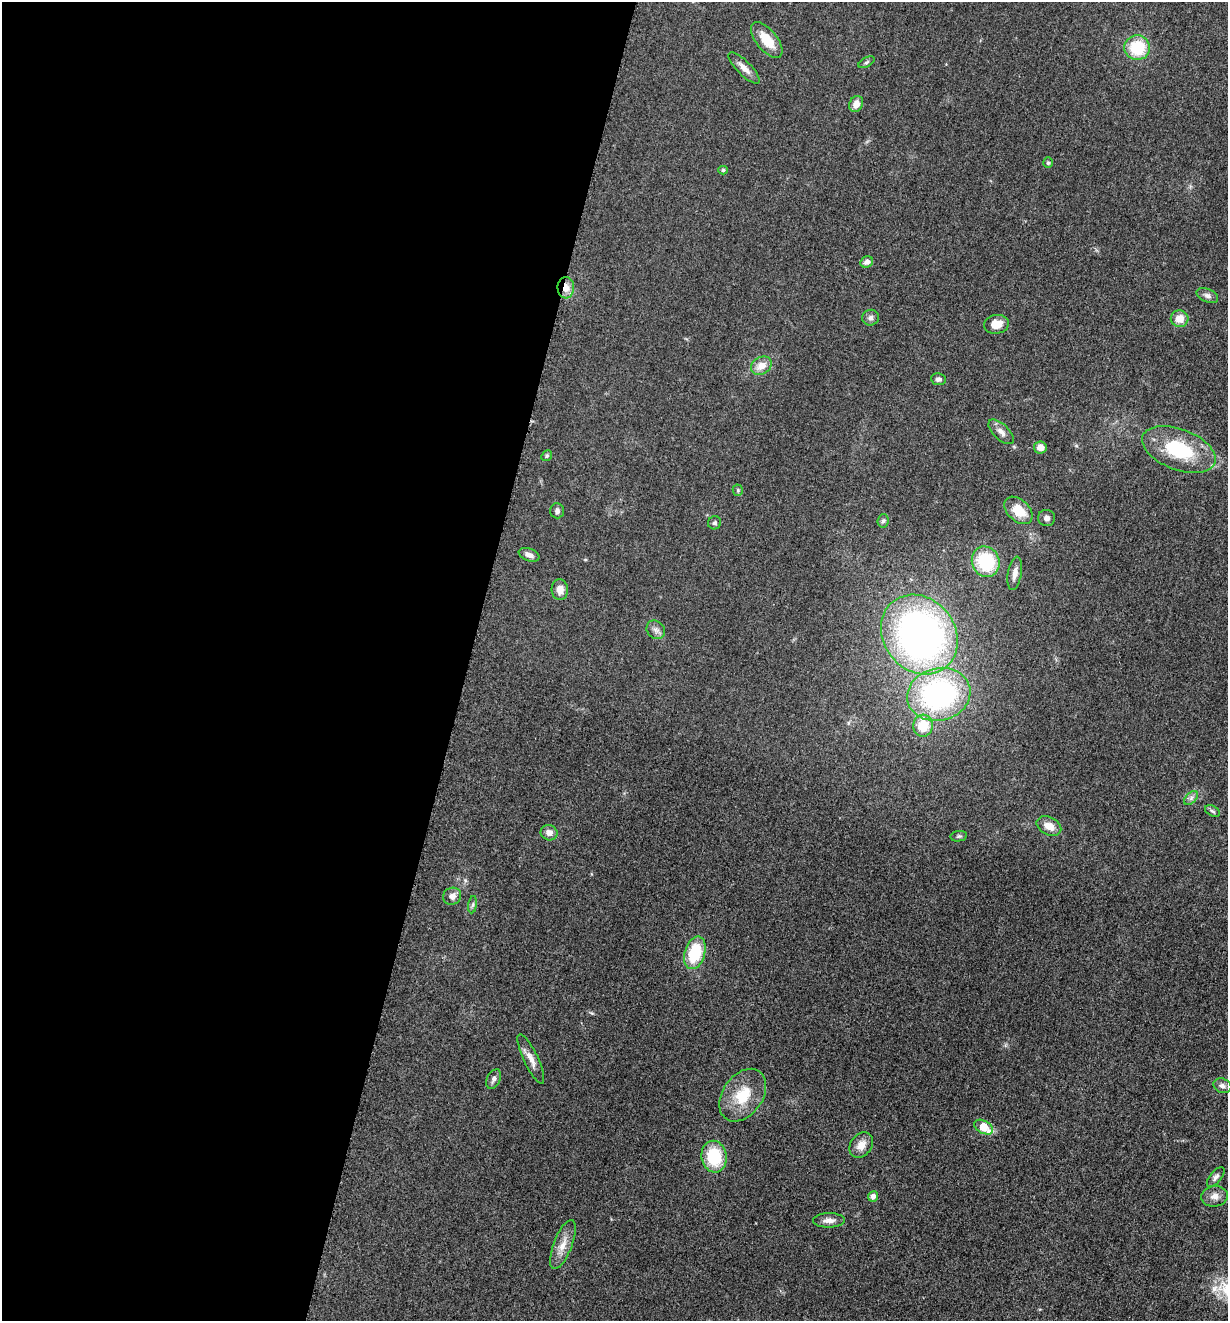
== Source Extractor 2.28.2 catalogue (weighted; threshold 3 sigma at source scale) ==
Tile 5 of 4 x 4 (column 1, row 2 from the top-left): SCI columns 265-1490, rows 2648-3966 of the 5307 x 5292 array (HDU 1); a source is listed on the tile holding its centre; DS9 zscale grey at full resolution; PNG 1230 x 1323 px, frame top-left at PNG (2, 2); each listed source drawn as its Kron ellipse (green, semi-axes under 4 px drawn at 4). Shown black and unused: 38% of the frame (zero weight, under 3 of 5 exposures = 1% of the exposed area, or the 3 px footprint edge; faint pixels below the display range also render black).
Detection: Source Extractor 2.28.2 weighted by HDU 2 'WHT'; one run over the whole footprint, this tile lists its part. Background 0.05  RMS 0.0056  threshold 0.025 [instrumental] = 3 sigma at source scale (4.5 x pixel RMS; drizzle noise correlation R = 1.50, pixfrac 1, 0.05/0.05 arcsec/px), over >= 5 px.
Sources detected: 54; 1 inside a brighter object's white glare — neither listed nor drawn; the other 53 listed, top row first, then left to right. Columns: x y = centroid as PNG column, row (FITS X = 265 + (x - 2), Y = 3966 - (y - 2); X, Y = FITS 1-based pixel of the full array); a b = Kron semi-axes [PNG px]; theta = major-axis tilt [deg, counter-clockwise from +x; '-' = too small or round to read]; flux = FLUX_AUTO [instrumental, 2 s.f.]
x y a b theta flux
767 40 21 10 -51 13
1137 48 13 12 - 22
867 62 9 4 28 1
744 68 21 7 -45 4.4
856 104 8 6 64 4.4
1048 163 5 4 - 0.84
723 170 5 4 - 0.84
867 262 6 5 - 2.2
566 288 11 8 87 5.4
1207 296 11 6 -24 2
870 318 8 8 - 1.9
1180 319 9 8 - 6.3
996 324 12 9 10 7.6
761 366 11 8 29 5.8
938 379 7 6 - 1.7
1001 432 16 7 -44 3.4
1040 447 6 6 - 4.3
1179 449 38 20 -21 37
547 456 6 5 - 0.87
738 490 5 5 - 0.81
1018 510 16 10 -43 12
557 511 7 6 - 1.8
1047 518 8 8 - 2.3
883 521 7 5 84 1.1
714 523 7 6 - 1.2
529 555 11 6 -22 2.7
986 562 15 13 -66 34
1015 573 17 7 80 3.7
560 590 10 8 -85 4.7
656 630 10 8 -46 2.5
919 635 42 36 -52 240
939 694 32 26 14 110
923 726 11 10 - 14
1191 798 8 5 46 1.6
1212 811 8 5 -27 1.2
1049 826 13 8 -26 5.6
549 833 8 7 - 3.3
959 836 8 5 9 1
452 896 9 8 - 3.6
473 905 9 4 81 1.2
695 953 17 10 74 25
531 1059 27 7 -65 5
494 1079 10 6 63 2
1222 1086 9 7 -22 2.2
743 1095 29 20 55 18
984 1127 10 6 -29 13
861 1145 14 10 53 5.6
714 1157 16 12 -81 25
1216 1177 12 5 50 1.8
873 1196 5 5 - 3.1
1214 1196 13 10 7 3.9
829 1220 16 7 1 3.4
563 1245 26 9 69 7
Overlapping masked pixels (flux is a lower limit): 1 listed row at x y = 566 288